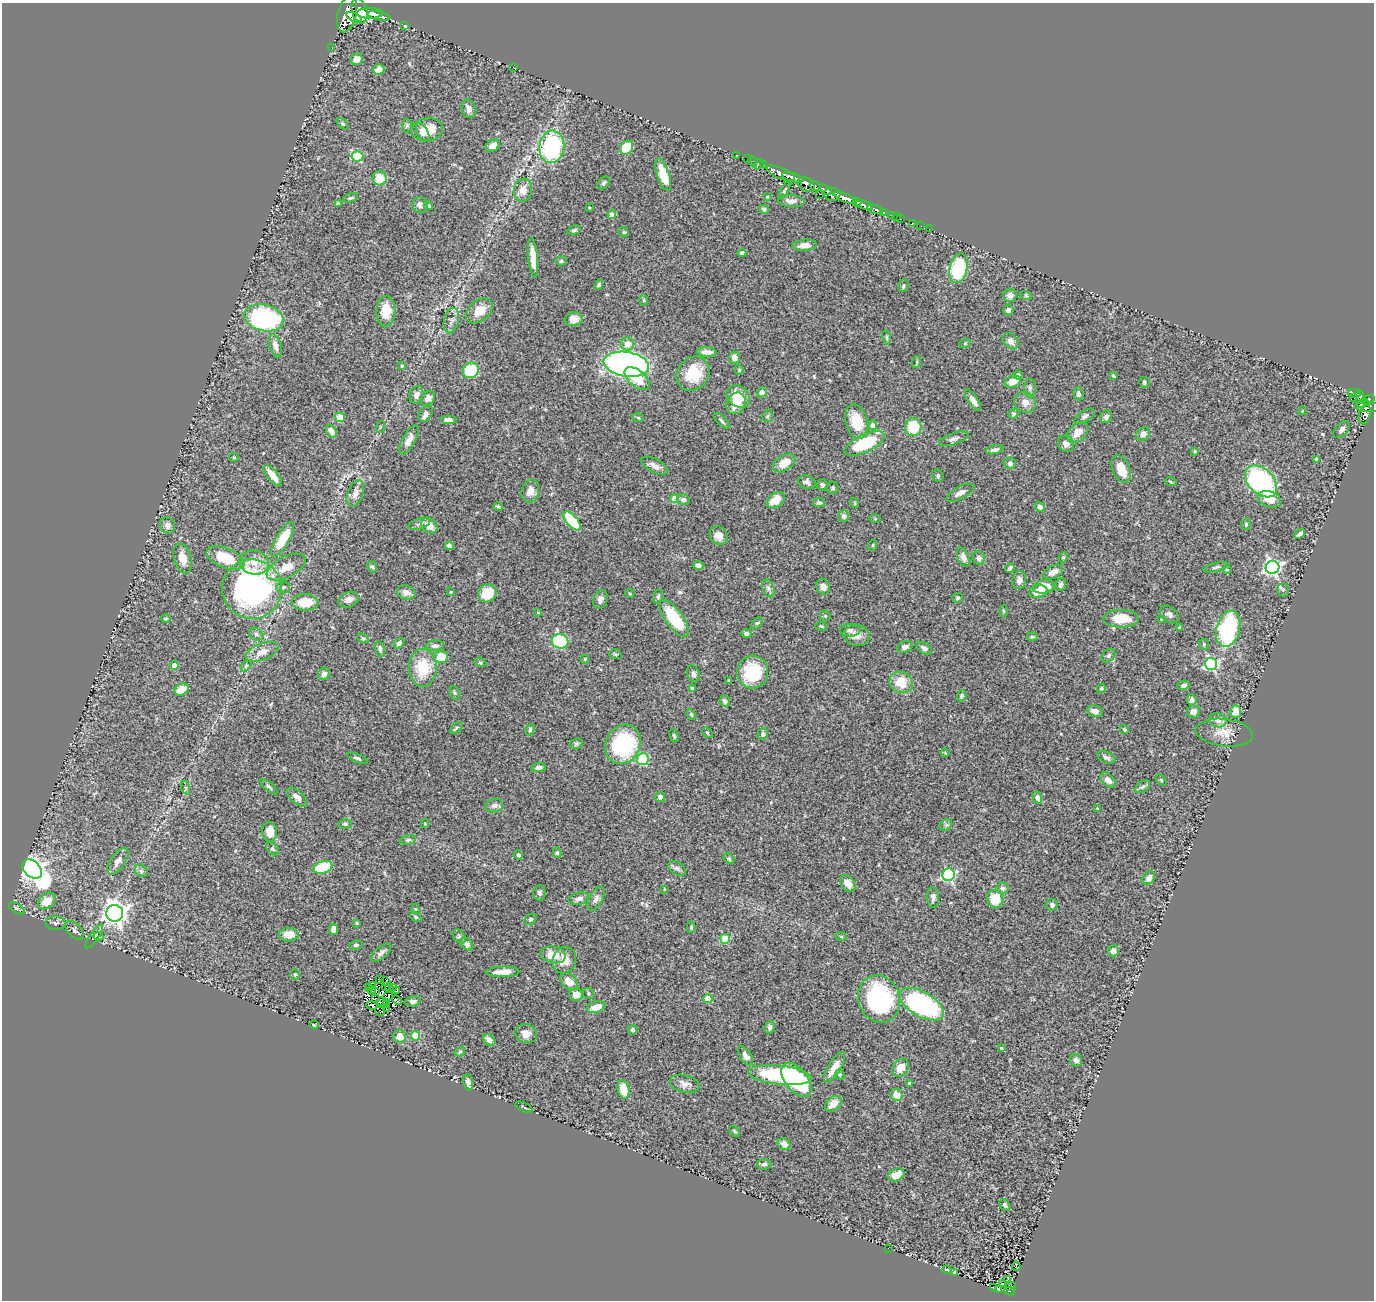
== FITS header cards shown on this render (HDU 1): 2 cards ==
NAXIS1  =                 1372
NAXIS2  =                 1298

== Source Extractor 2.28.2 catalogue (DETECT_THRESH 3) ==
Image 1372 x 1298 px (HDU 1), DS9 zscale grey, 1 PNG px = 1 image px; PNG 1376 x 1302 px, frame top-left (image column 1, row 1298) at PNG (2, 3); each listed source drawn as its Kron ellipse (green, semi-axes under 4 px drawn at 4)
Background 1.02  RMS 0.041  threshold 0.124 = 3 sigma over >= 5 px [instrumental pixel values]
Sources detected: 395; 4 with non-positive FLUX_AUTO (blend fragments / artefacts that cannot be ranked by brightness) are neither listed nor drawn; the other 391 listed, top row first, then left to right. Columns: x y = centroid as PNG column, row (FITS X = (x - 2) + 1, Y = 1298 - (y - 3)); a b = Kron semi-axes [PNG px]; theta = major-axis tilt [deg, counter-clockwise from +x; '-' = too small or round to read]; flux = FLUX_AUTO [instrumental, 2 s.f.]
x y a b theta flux
359 11 13 7 -75 2400
370 13 13 5 1 2200
347 14 19 9 76 4400
379 16 11 4 -12 1400
354 17 8 4 -29 780
405 26 3 3 - 1.9
332 48 2 2 - 5.8
357 59 6 6 - 21
514 68 3 2 - 1.6
379 69 6 5 - 23
469 109 9 7 -76 14
343 124 7 4 -44 3.7
407 126 7 5 88 4.5
427 130 16 11 8 44
423 132 10 5 -62 15
493 146 8 5 29 15
552 147 16 12 83 300
627 148 7 6 - 84
736 155 2 2 - 8.2
357 156 6 5 - 130
747 159 2 2 - 13
753 162 5 3 - 18
758 164 6 3 53 39
764 165 3 2 - 31
781 173 15 5 -23 1700
663 175 17 6 -72 64
793 177 11 4 -17 1700
380 178 7 7 - 49
603 183 7 5 49 5.5
806 184 9 6 -33 510
815 186 6 4 -34 620
523 190 11 9 82 23
784 190 9 3 62 3.8
825 190 7 3 -29 500
820 194 3 2 - 210
832 194 8 6 -3 1100
767 197 3 3 - 2.3
351 198 8 3 19 4
845 198 12 4 -21 2100
791 201 13 6 -4 15
338 203 3 3 - 6.3
857 203 4 3 - 770
420 205 8 7 - 14
428 205 5 3 - 5.4
864 205 9 3 -19 1400
589 208 3 2 - 2.4
764 209 5 4 - 6.5
875 209 8 4 -18 220
883 212 4 3 - 200
612 215 4 4 - 23
892 215 3 3 - 53
896 217 2 2 - 11
901 219 2 2 - 12
913 223 3 2 - 15
921 226 2 2 - 7.3
929 229 2 2 - 5.7
574 230 7 4 16 4.7
624 232 5 4 - 3.3
805 245 12 5 5 20
742 253 4 4 - 8.5
533 258 20 4 -84 37
561 261 5 5 - 5.1
958 268 15 9 78 190
599 285 5 4 - 5.3
903 286 6 5 - 5.3
1010 295 6 6 - 11
1026 296 6 4 -19 2.9
644 300 6 4 -90 3.1
1008 310 5 5 - 8.2
386 311 15 9 87 48
479 311 15 10 40 37
264 318 20 13 -13 440
574 319 9 7 6 20
451 321 13 7 76 13
887 337 7 3 -81 4.1
1011 341 9 6 -44 11
965 343 6 4 19 2.8
627 344 6 6 - 26
275 346 12 6 -73 19
707 352 9 4 -3 15
734 358 6 5 - 20
917 362 6 3 72 3.2
626 364 23 12 -8 990
402 366 3 3 - 4
471 370 8 7 - 110
739 370 5 4 - 3.8
693 374 18 15 50 89
1018 375 4 4 - 6.7
1113 376 4 3 - 4.2
637 379 15 8 -39 56
1013 382 8 6 19 33
1144 382 5 5 - 4.4
1030 388 9 6 89 7.8
762 392 5 5 - 14
1354 393 6 3 -13 170
1079 394 7 5 -88 7.9
416 395 9 6 69 13
738 396 13 10 -37 59
1360 397 7 4 -87 200
428 398 8 6 50 12
1354 398 2 2 - 13
973 400 12 5 -56 18
1368 400 7 4 14 600
1025 402 11 10 - 21
736 403 11 9 64 42
1363 403 6 2 25 230
1368 407 12 5 -3 330
1302 411 4 2 - 1.9
426 414 9 6 58 8.9
1013 414 5 4 - 4.5
1365 414 10 5 76 220
768 416 6 5 - 4.6
1085 416 11 5 33 8.6
340 417 5 4 - 70
1106 417 6 6 - 9.7
638 418 6 3 -3 2.9
449 419 8 4 0 11
721 421 10 4 -44 5.7
857 421 18 11 -76 77
873 425 4 4 - 18
380 427 6 3 71 3.1
913 427 9 8 - 84
1342 429 10 6 45 11
331 431 7 5 -63 17
1078 432 12 8 44 31
1143 434 7 6 - 11
954 439 15 5 18 11
409 440 16 6 62 21
865 443 22 9 25 140
1066 444 8 7 - 15
995 450 9 4 13 9.8
1195 451 4 3 - 2.9
234 457 5 4 - 3.3
1316 459 4 4 - 3.1
784 463 12 7 33 38
1010 463 6 6 - 8.4
655 466 15 6 -28 17
1121 469 15 8 -67 56
273 476 12 5 -50 33
938 476 6 5 - 5.9
1261 481 19 12 -45 460
807 482 9 6 -20 8.8
1171 482 6 3 -19 2.8
822 485 6 5 - 5.6
833 488 6 6 - 5.2
530 491 11 9 77 25
960 493 15 6 28 14
355 494 14 7 68 19
675 499 4 4 - 55
683 499 6 5 - 7.9
1269 499 12 8 -21 36
776 500 10 7 36 38
819 503 6 4 -8 4.6
855 503 5 3 - 2.2
498 506 5 3 - 3.3
1040 507 5 4 - 7.7
844 516 6 5 - 7.5
875 518 5 3 - 2.5
572 521 11 5 -49 110
419 524 11 5 17 7.8
1246 524 6 4 79 4.1
167 525 8 7 - 11
429 526 9 6 -44 31
1300 534 6 3 39 8.9
719 536 10 8 -45 26
282 539 20 6 59 96
873 545 5 3 - 2.4
450 546 4 4 - 12
963 557 10 5 -70 13
1063 557 5 4 - 3.5
183 558 15 8 -75 30
226 558 20 10 -22 100
979 558 7 6 - 11
254 563 14 12 -12 36
698 566 5 4 - 11
286 567 21 10 26 39
372 567 6 4 -65 4.3
1216 567 13 3 13 6.4
1272 567 7 6 - 810
1010 568 5 3 - 5.4
1227 570 5 3 - 2.3
1053 572 10 6 28 18
1019 580 9 7 79 15
1061 585 7 5 68 7.2
283 587 7 5 3 5.4
823 587 8 6 -69 14
1043 587 11 7 9 49
768 588 9 6 -71 8.4
252 589 30 29 - 760
1283 590 6 5 - 5.5
406 592 9 6 -15 15
451 592 4 3 - 3.2
1038 592 9 6 13 31
487 593 10 8 39 70
630 593 4 3 - 2.5
658 597 7 5 74 5.2
958 598 5 5 - 4.9
600 599 9 7 71 13
349 600 10 7 23 15
305 602 13 8 -2 53
1004 611 6 4 -89 2.7
538 613 3 2 - 1.8
1169 614 11 7 -39 10
825 616 5 4 - 3.5
166 618 5 4 - 3.6
674 618 21 8 -53 130
1121 619 18 9 -1 64
1161 619 4 3 - 2.8
757 623 7 4 43 3.8
821 626 6 3 -18 3
1179 628 3 3 - 2.6
1228 629 18 11 75 380
850 630 10 6 -4 8.9
746 633 5 4 - 5.7
256 634 7 6 - 7.4
857 635 13 10 -12 23
1032 637 5 4 - 4.2
363 638 6 4 -29 3.5
560 641 8 7 - 250
399 643 6 4 48 7.8
1204 644 5 5 - 3.8
435 646 8 5 4 8.5
905 647 8 5 20 12
924 648 8 5 -33 11
380 649 8 5 -75 8.7
262 652 17 8 20 26
615 654 6 4 -17 4.8
1108 656 8 5 45 7.2
441 657 7 6 - 55
585 659 4 4 - 3.9
480 663 6 4 -21 3.1
1211 664 6 6 - 420
174 665 4 4 - 25
246 666 6 4 47 3.2
423 668 19 14 -90 94
753 672 16 15 - 130
324 674 6 6 - 9.7
693 674 9 6 -71 8.1
729 681 3 3 - 2.9
901 682 12 10 -29 58
1183 685 6 4 17 7
692 688 4 4 - 4
1101 688 4 4 - 3.9
181 690 7 5 29 41
455 693 7 5 -71 4
962 696 5 4 - 5.8
1192 700 5 4 - 9.6
725 701 6 5 - 9.6
1095 711 8 6 -10 15
1193 711 6 6 - 13
1236 712 6 5 - 40
691 714 5 4 - 4
1218 720 9 7 -16 17
456 728 7 3 42 3.7
530 730 6 4 75 4
1124 730 5 4 - 5
707 733 6 3 -45 2.8
1224 733 28 13 -7 43
763 734 6 5 - 6.4
674 736 7 4 -74 4.2
576 744 7 5 13 4.8
623 744 20 17 60 240
945 753 4 4 - 2.6
1106 757 9 5 -23 8.4
357 758 11 3 -21 5.1
643 759 6 6 - 140
538 768 7 4 9 9.1
1108 780 9 5 -43 14
1161 780 6 4 -46 3
269 787 11 4 -40 6
1142 787 8 5 32 6.6
186 788 7 4 -71 4.8
297 797 12 6 -41 14
660 797 5 5 - 7.6
1037 797 6 4 -73 14
494 806 9 6 13 10
1097 808 3 2 - 2
345 824 7 4 0 4.8
425 824 4 4 - 3
946 825 7 5 45 5.6
270 832 10 7 -82 37
408 840 8 4 14 5.6
272 849 7 5 -42 5
557 853 5 4 - 4
518 855 4 4 - 6
729 859 6 4 -41 4
118 861 15 7 56 17
323 867 10 6 17 160
677 868 10 6 -31 8.3
32 869 11 8 -47 2500
141 871 7 5 -44 5.6
949 875 6 6 - 400
1149 878 7 5 58 13
848 883 9 6 -51 21
1003 888 6 5 - 6
664 889 3 2 - 1.9
539 893 7 6 - 7
933 898 10 6 -83 9.6
579 899 10 6 12 13
596 899 13 6 62 12
995 899 9 8 - 53
47 901 10 7 39 34
1052 905 6 6 - 8.5
17 908 9 4 -33 5.3
416 909 5 3 - 2.1
115 913 8 8 - 1900
416 917 6 4 -37 4
530 919 7 5 39 4.9
55 923 10 7 -3 8.3
357 923 4 4 - 3.5
691 927 6 4 89 3.8
334 929 5 4 - 14
75 930 11 6 -44 8.8
289 935 10 6 2 31
94 936 14 4 55 9
98 936 5 3 - 2.5
459 937 8 5 -48 5.8
841 937 5 3 - 3.2
725 939 5 5 - 97
467 944 8 5 -48 7.8
356 945 7 4 10 5
1113 951 6 5 - 14
381 953 12 6 39 12
553 955 12 8 -10 43
564 960 13 11 71 34
503 972 16 5 2 30
295 974 5 5 - 3.7
380 980 2 2 - 4
386 982 5 3 - 2.3
569 982 10 7 -42 29
372 986 2 2 - 2.8
386 986 4 2 - 2
368 987 3 2 - 3.3
389 988 5 2 - 3.8
393 988 3 2 - 2.9
372 990 4 2 - 3.6
396 991 3 2 - 5.5
375 992 4 2 - 1.2
588 993 6 5 - 4.9
576 995 7 6 - 24
388 996 5 3 - 0.99
375 998 2 2 - 1.9
708 999 4 4 - 80
879 999 24 20 -71 330
397 1000 5 3 - 9
382 1001 5 2 - 2.5
413 1002 7 5 9 11
387 1004 2 2 - 2.5
922 1004 25 12 -30 510
372 1005 5 3 - 3.1
596 1007 9 5 18 28
386 1008 3 2 - 1.2
380 1011 5 2 - 1.7
314 1025 4 3 - 3.9
770 1027 6 5 - 8.6
633 1030 5 4 - 5.9
526 1034 11 9 -15 24
415 1036 4 4 - 110
400 1037 6 6 - 28
489 1040 7 5 -41 17
1001 1048 4 3 - 2.7
460 1052 6 4 31 3.5
745 1056 10 5 -58 14
1076 1060 6 6 - 8.3
834 1067 17 6 58 34
900 1068 10 7 53 35
840 1074 5 4 - 3.9
780 1075 32 9 -6 270
796 1080 20 11 -52 230
468 1082 8 5 -81 11
910 1083 3 3 - 9.1
685 1084 15 9 -14 17
623 1089 9 6 -76 46
896 1095 6 6 - 26
833 1104 9 6 42 25
524 1107 9 3 -26 4.4
735 1131 6 4 -46 3.4
784 1144 7 5 -39 9
764 1164 7 5 4 6.3
896 1175 8 6 24 25
1005 1205 6 4 -54 6
888 1248 3 2 - 7.2
1016 1266 4 2 - 2.3
947 1270 4 3 - 3.8
954 1272 4 3 - 2.9
1007 1280 3 2 - 4.3
1002 1284 3 2 - 2.7
1011 1286 5 3 - 13
993 1288 3 3 - 7.9
998 1290 4 3 - 79
1009 1291 5 3 - 50
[4 non-positive-flux detections neither listed nor drawn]